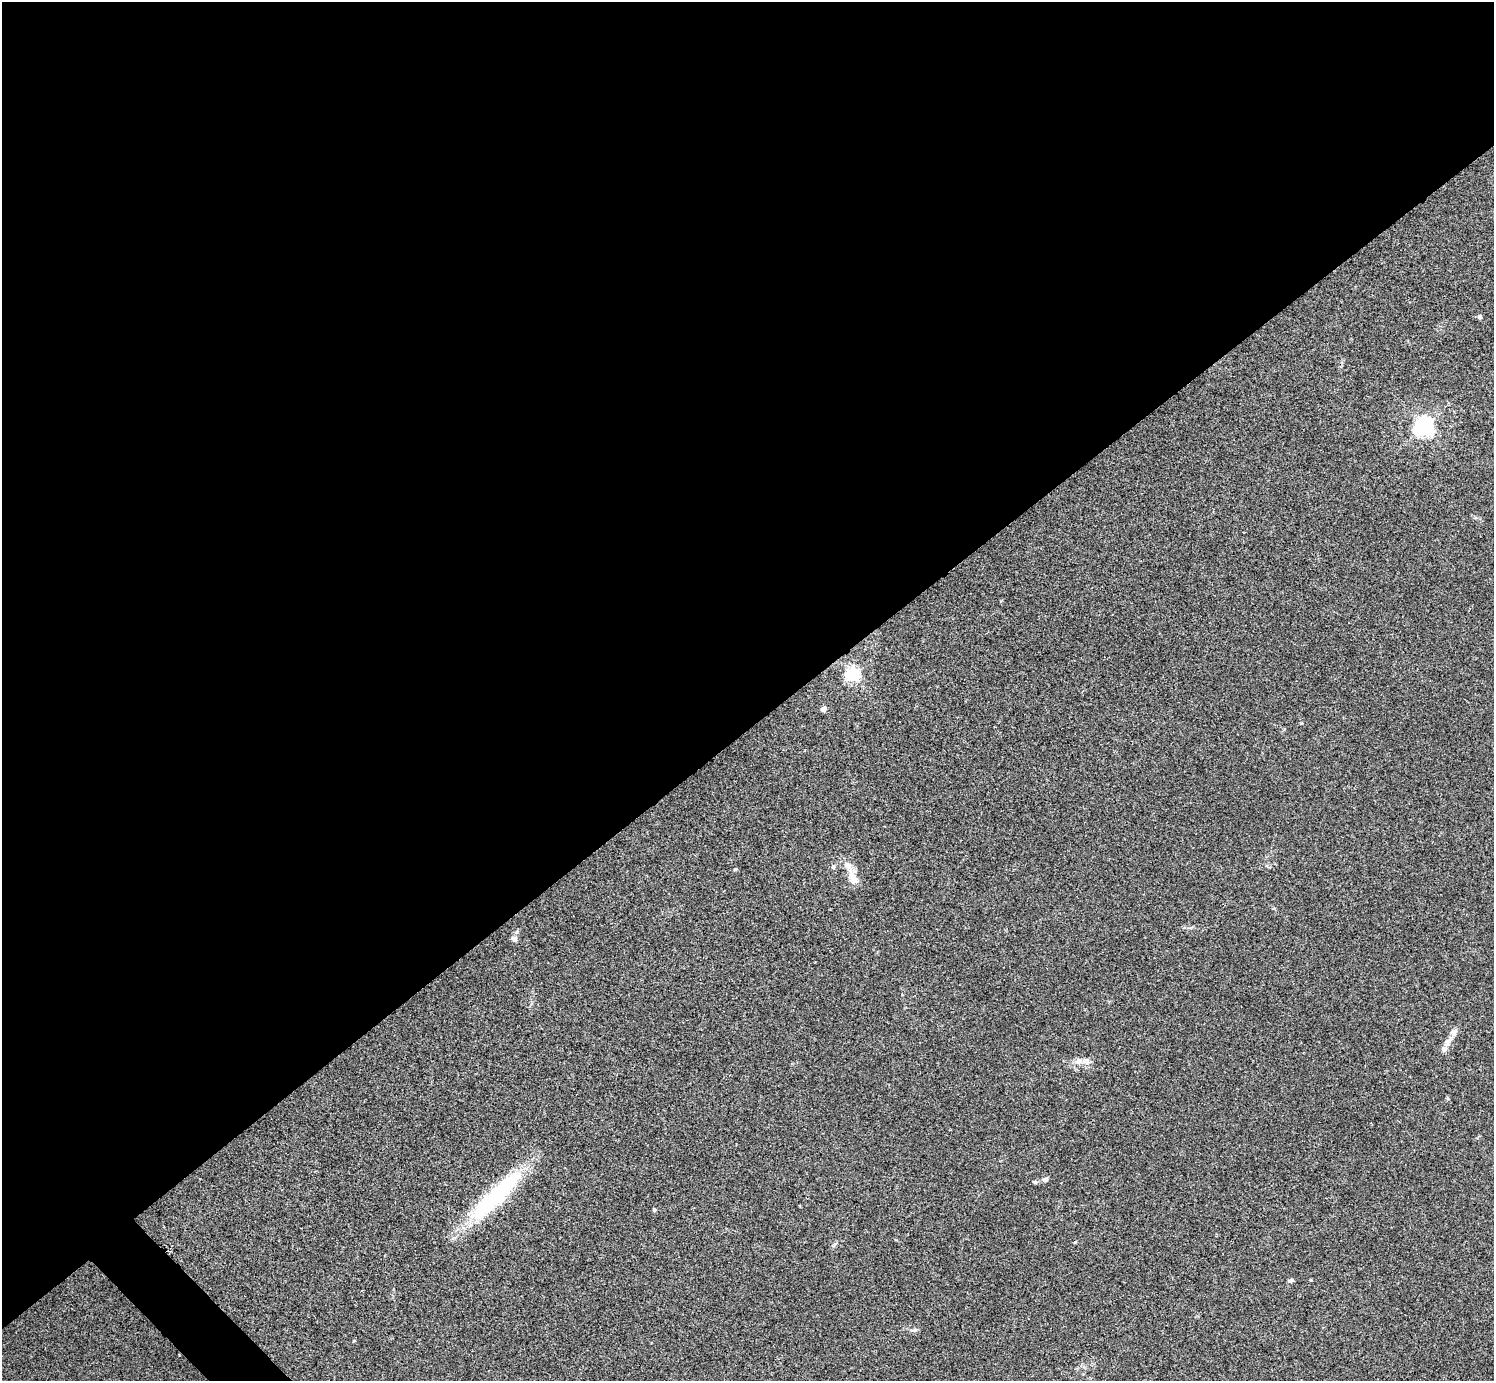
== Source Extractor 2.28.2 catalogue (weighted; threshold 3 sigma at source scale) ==
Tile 2 of 4 x 4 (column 2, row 1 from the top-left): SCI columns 1496-2987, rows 4296-5674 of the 5976 x 5974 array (HDU 1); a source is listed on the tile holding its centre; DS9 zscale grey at full resolution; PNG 1496 x 1383 px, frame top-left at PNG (2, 2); no overlay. Shown black and unused: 54% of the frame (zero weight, under 3 of 4 exposures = <1% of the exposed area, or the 3 px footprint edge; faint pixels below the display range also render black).
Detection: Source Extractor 2.28.2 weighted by HDU 2 'WHT'; one run over the whole footprint, this tile lists its part. Background 0.0246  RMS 0.0046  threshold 0.0207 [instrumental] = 3 sigma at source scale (4.5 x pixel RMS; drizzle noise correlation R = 1.50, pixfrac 1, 0.05/0.05 arcsec/px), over >= 5 px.
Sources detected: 22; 1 inside a brighter object's white glare — not listed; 3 inside a brighter listed object's ellipse — not listed separately; the other 18 listed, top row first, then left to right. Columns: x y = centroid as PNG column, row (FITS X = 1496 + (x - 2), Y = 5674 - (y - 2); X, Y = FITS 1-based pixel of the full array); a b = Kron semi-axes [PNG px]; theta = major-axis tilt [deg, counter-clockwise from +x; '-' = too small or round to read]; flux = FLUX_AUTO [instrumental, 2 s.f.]
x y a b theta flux
1479 316 4 4 - 1.6
1423 426 7 7 - 210
852 674 6 6 - 93
823 709 5 4 - 2.6
833 867 6 5 - 0.82
735 869 5 4 - 0.62
853 879 20 10 -78 5.1
514 939 8 7 - 1.6
1448 1042 17 8 57 3
1078 1061 10 7 32 2.5
1045 1179 7 6 - 1.4
1035 1182 6 5 - 0.72
500 1192 69 20 46 45
654 1210 5 5 - 0.53
1075 1242 5 3 - 0.44
1291 1280 7 4 8 1
914 1330 9 5 16 1.1
354 1341 5 3 - 0.36